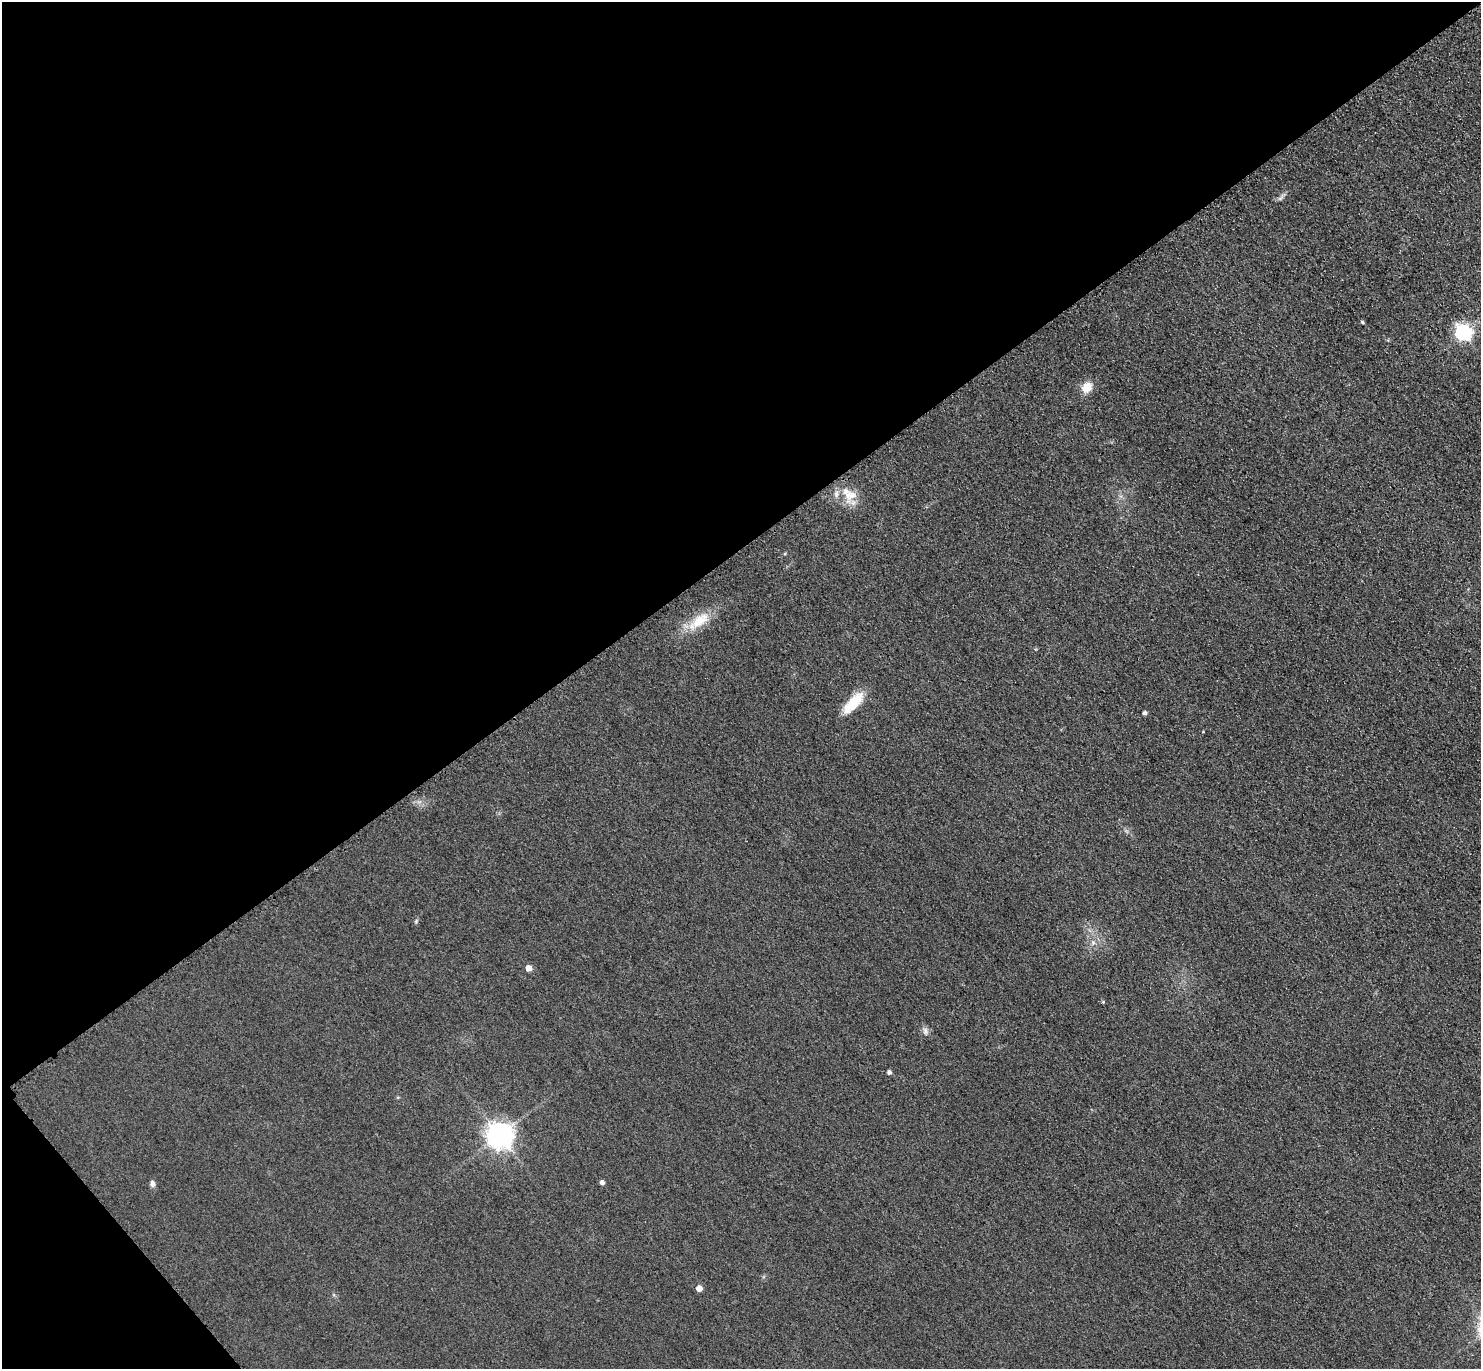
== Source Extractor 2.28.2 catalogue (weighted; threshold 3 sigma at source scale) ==
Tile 5 of 4 x 4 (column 1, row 2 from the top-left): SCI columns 31-1509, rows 3058-4424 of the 5977 x 5973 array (HDU 1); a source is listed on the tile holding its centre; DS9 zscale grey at full resolution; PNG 1483 x 1371 px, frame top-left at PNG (2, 2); no overlay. Shown black and unused: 42% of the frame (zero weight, under 3 of 4 exposures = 3% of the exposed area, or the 3 px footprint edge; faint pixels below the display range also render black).
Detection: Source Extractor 2.28.2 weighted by HDU 2 'WHT'; one run over the whole footprint, this tile lists its part. Background 0.0823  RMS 0.019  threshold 0.0873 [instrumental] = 3 sigma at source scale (4.5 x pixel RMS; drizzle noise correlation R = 1.50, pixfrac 1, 0.05/0.05 arcsec/px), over >= 5 px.
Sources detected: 15; all 15 listed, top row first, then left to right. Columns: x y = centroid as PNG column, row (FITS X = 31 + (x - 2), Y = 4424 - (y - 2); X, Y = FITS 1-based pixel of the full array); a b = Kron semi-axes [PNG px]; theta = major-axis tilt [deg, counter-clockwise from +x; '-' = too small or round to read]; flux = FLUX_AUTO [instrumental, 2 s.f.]
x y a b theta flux
1362 322 4 4 - 2.8
1463 332 7 6 - 500
1087 387 13 11 49 24
846 492 23 10 -66 31
699 621 37 13 36 49
853 703 30 11 49 48
1145 713 4 4 - 4.8
529 968 5 5 - 16
1103 1002 5 4 - 2.1
925 1031 10 6 -82 6.5
889 1072 4 4 - 5.7
500 1135 8 8 - 2000
602 1182 5 4 - 6.4
152 1183 8 6 -83 6.4
699 1288 5 5 - 15